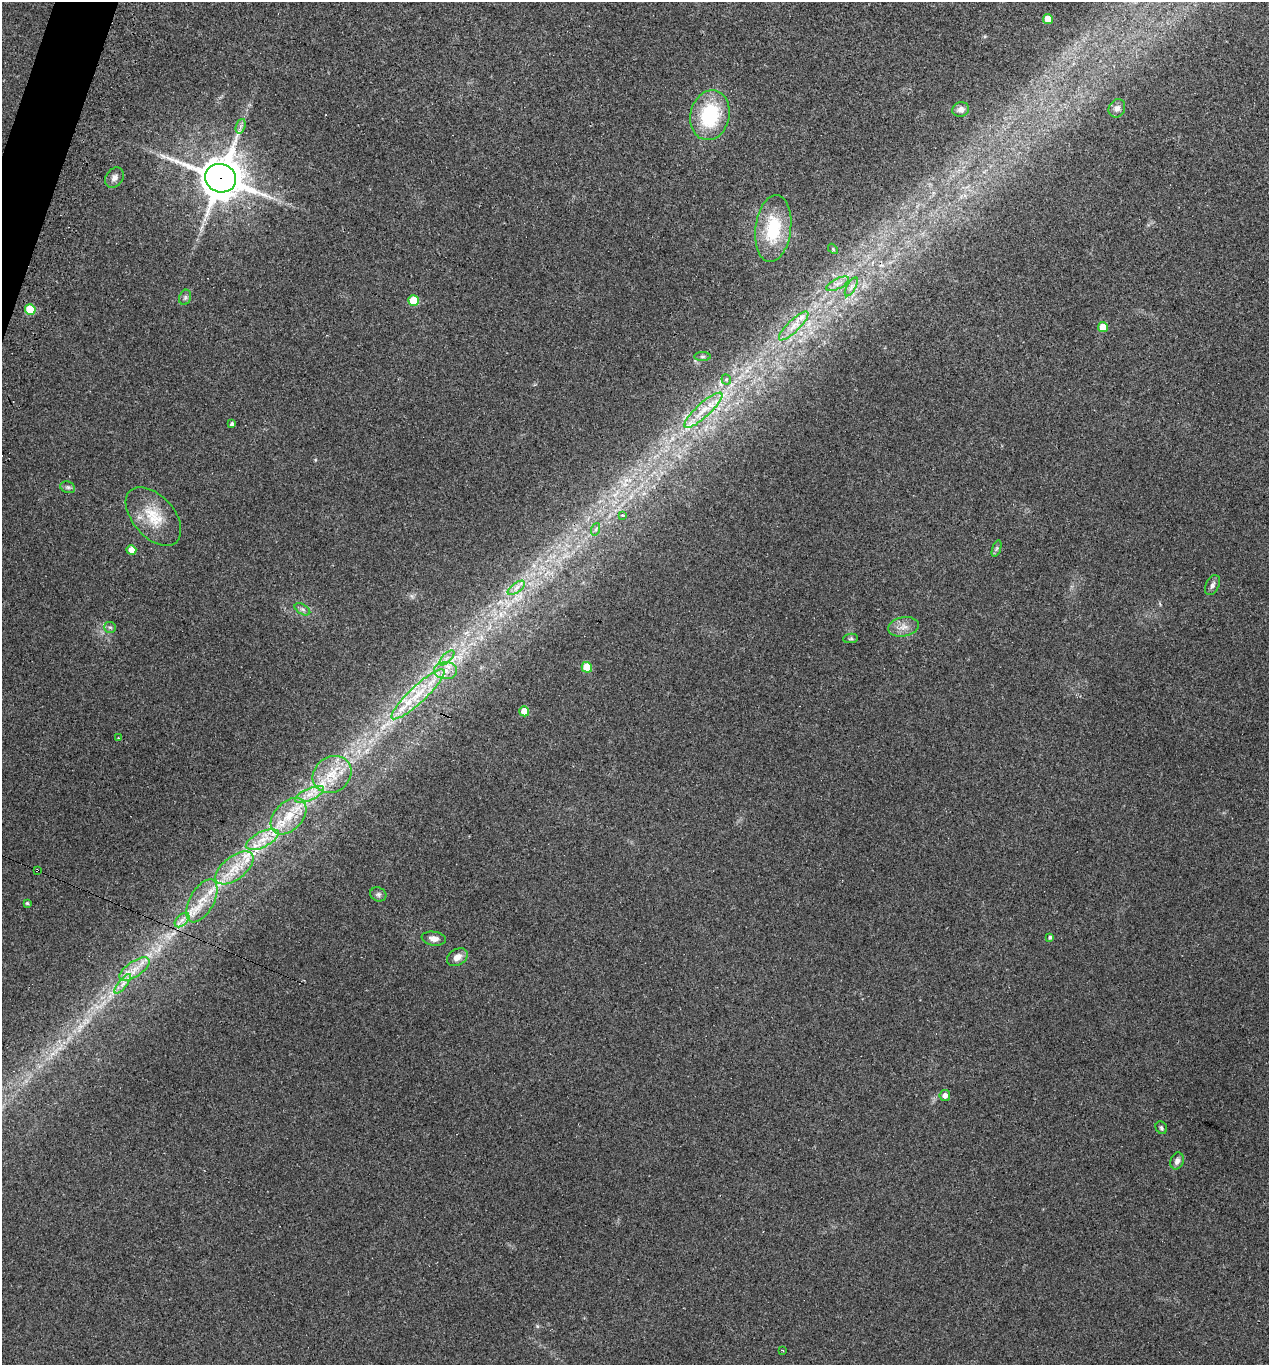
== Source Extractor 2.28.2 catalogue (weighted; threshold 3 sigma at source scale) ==
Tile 11 of 4 x 4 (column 3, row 3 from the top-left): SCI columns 2668-3934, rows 1381-2743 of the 5526 x 5510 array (HDU 1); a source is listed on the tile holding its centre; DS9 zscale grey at full resolution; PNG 1271 x 1367 px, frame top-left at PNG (2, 2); each listed source drawn as its Kron ellipse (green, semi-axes under 4 px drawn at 4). Shown black and unused: <1% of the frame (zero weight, under 3 of 4 exposures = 4% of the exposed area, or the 3 px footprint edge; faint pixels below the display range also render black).
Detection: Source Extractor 2.28.2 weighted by HDU 2 'WHT'; one run over the whole footprint, this tile lists its part. Background 0.0797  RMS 0.0055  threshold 0.0248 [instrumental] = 3 sigma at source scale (4.5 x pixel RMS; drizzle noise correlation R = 1.50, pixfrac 1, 0.05/0.05 arcsec/px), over >= 5 px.
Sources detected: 66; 1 cosmic-ray / hot-pixel residue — neither listed nor drawn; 8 inside a brighter listed object's ellipse — not listed separately; the other 57 listed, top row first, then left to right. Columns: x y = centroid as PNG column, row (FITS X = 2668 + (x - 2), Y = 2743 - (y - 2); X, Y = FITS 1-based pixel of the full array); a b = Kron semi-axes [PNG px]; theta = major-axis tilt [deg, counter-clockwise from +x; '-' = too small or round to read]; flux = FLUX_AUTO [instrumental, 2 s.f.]
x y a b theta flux
1048 19 5 5 - 8
1117 108 9 8 - 2.5
961 109 8 7 - 2.5
710 115 25 19 77 37
241 126 7 4 71 1.6
114 177 11 8 51 2.8
221 178 15 14 - 1700
773 229 34 18 83 27
833 249 6 3 -47 0.61
838 284 12 5 27 2.7
851 287 10 4 60 2
185 297 8 6 70 1.3
413 301 5 5 - 17
30 309 5 5 - 20
794 326 20 6 44 4.8
1103 327 5 4 - 10
702 356 8 4 0 0.85
726 379 5 5 - 1.2
703 410 25 7 42 7.8
232 424 4 4 - 1.6
68 487 7 5 -20 1.3
623 515 3 2 - 0.71
153 516 35 20 -49 18
596 529 6 4 71 0.77
997 548 9 4 71 1.1
131 550 5 5 - 5.9
1212 585 11 6 65 1.8
516 588 10 5 36 2.1
302 609 8 5 -31 1.5
110 627 6 5 - 1.1
903 627 15 9 10 4.6
851 638 7 4 7 0.84
447 658 10 3 45 1.5
587 667 5 5 - 16
446 671 11 8 -1 4.6
418 694 35 8 43 15
524 711 5 5 - 9.5
118 738 3 2 - 0.6
332 774 20 17 36 13
310 794 16 6 24 5
289 816 21 14 47 13
262 840 18 7 26 7.2
234 868 22 11 38 11
37 870 3 2 - 0.8
378 894 8 7 - 1.5
202 901 23 12 61 10
27 903 4 4 - 0.71
182 920 9 5 44 2.5
1050 937 3 3 - 1.2
434 939 12 7 -9 3.1
457 957 11 8 31 3.6
134 969 17 7 34 6.3
123 984 12 3 51 2.1
945 1095 5 5 - 2.8
1161 1128 7 5 -57 1
1177 1161 9 6 69 2.2
782 1350 4 2 - 0.42
Overlapping masked pixels (flux is a lower limit): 2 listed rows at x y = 221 178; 37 870
Unlisted compact peaks at least as high as the median listed source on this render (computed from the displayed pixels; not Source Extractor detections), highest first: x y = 537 1326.